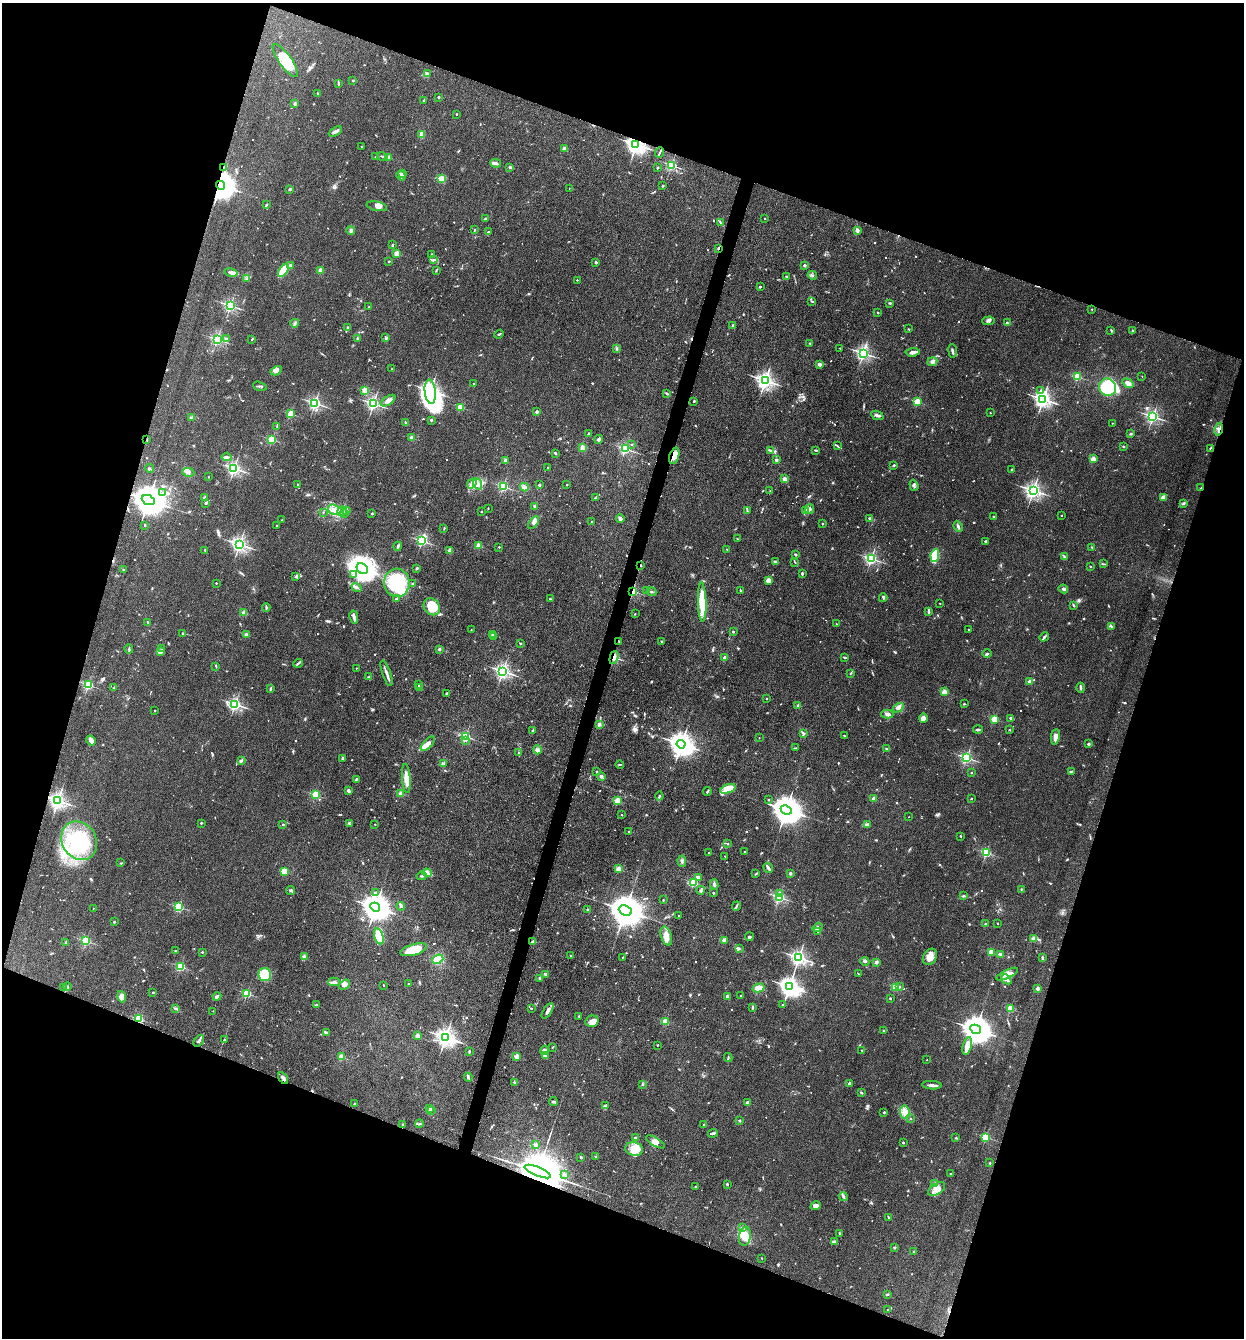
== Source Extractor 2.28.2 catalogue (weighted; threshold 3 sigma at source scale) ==
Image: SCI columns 261-5226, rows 2-5342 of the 5357 x 5342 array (HDU 1 of 3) = the unmasked area's bounding box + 8 px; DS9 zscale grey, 4 x 4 block average (1 PNG px = mean of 4 x 4 image px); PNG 1246 x 1340 px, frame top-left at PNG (2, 3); each listed source drawn as its Kron ellipse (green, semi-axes under 4 px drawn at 4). Shown black and unused: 39% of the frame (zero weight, under 3 of 4 exposures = <1% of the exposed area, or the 3 px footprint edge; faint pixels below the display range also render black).
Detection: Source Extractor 2.28.2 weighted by HDU 2 'WHT'. Background 0.132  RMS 0.0068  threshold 0.0305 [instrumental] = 3 sigma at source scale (4.5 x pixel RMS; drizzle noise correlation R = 1.50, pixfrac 1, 0.05/0.05 arcsec/px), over >= 5 px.
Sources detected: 1024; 9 too faint to see at this stretch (4 x 4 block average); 4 inside a brighter object's white glare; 6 cosmic-ray / hot-pixel residue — neither listed nor drawn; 26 coinciding with a brighter row at this scale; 51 inside a brighter listed object's ellipse — not listed separately; of the other 928, all 500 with FLUX_AUTO >= 2.75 (the completeness limit of this list) listed and drawn (428 fainter detections not listed), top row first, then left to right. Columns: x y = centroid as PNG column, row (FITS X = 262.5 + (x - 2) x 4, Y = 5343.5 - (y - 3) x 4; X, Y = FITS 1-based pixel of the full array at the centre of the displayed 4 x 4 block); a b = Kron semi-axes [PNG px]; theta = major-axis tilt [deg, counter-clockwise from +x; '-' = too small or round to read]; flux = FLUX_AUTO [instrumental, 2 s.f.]
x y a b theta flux
285 61 20 6 -54 130
427 74 3 2 - 9
353 80 2 2 - 12
338 83 4 2 - 4.2
318 93 2 2 - 7.5
438 97 2 2 - 16
423 100 2 2 - 3.1
295 104 3 2 - 8.7
456 114 2 2 - 4.7
335 132 7 2 29 15
422 134 4 3 - 31
636 144 3 2 - 2600
361 147 2 2 - 3.5
564 148 2 2 - 45
660 152 5 2 - 4.5
382 156 5 2 - 5
375 157 2 2 - 4.5
388 157 2 2 - 77
496 163 5 3 - 13
671 165 2 2 - 580
224 167 3 2 - 3.7
510 167 2 2 - 26
658 167 3 2 - 3
402 174 3 2 - 4.5
401 175 5 2 - 7.2
441 179 4 2 - 6.4
220 185 5 4 - 7500
663 186 3 2 - 3.7
569 188 2 2 - 2.9
290 189 2 2 - 27
266 205 2 2 - 6.3
377 206 10 4 -12 23
486 219 4 2 - 6.9
764 219 2 2 - 6.2
720 222 3 2 - 3.6
474 230 2 2 - 3.6
857 230 2 2 - 70
351 231 4 3 - 6.6
488 232 3 2 - 2.9
392 245 3 2 - 5.7
718 248 2 2 - 35
396 254 2 2 - 120
431 254 3 2 - 3.2
433 260 3 2 - 5.1
389 261 3 2 - 3.8
596 262 2 2 - 23
290 265 2 2 - 14
804 266 2 2 - 35
283 270 7 3 54 100
436 270 3 2 - 3.1
320 271 2 2 - 110
231 272 7 4 -12 16
812 275 4 2 - 6.3
786 276 2 2 - 5.1
247 279 3 2 - 3.3
577 280 2 2 - 6.5
760 287 2 2 - 12
812 301 2 2 - 3.1
890 303 3 2 - 4.4
230 306 2 2 - 780
369 307 2 2 - 3
1092 309 2 2 - 3.6
878 312 2 2 - 4.3
988 321 6 3 3 9.2
295 323 4 2 - 6.9
1007 323 2 2 - 16
733 325 2 2 - 7.9
347 327 2 2 - 5.5
909 329 2 2 - 2.9
1111 330 3 2 - 3.1
1133 330 3 2 - 3.4
499 334 5 2 - 4.5
226 338 3 2 - 3.1
357 338 2 2 - 4.5
386 338 3 3 - 5.8
217 339 2 2 - 650
252 339 3 2 - 4.1
810 343 2 2 - 2.9
617 348 2 2 - 2.8
840 348 2 2 - 5
953 351 7 2 -83 7.3
913 352 7 3 5 18
863 353 2 2 - 1100
932 362 5 3 - 11
819 364 4 2 - 19
392 369 2 2 - 8.5
276 371 6 3 30 15
1142 376 2 2 - 2.9
1077 377 2 2 - 300
765 380 3 2 - 1900
474 383 2 2 - 3.1
1128 383 6 3 -36 18
260 386 7 2 -16 6.6
1107 387 9 8 - 250
365 390 2 2 - 160
1040 391 3 2 - 6.2
430 392 12 5 -83 2200
667 393 3 2 - 4.4
1043 399 3 2 - 1800
388 401 8 4 33 20
694 401 2 2 - 16
917 402 2 2 - 230
315 403 2 2 - 910
373 404 2 2 - 990
460 407 2 2 - 180
537 412 2 2 - 44
990 413 2 2 - 5.5
291 414 2 2 - 230
877 415 6 2 -24 14
1153 416 2 2 - 970
191 418 4 2 - 4.8
431 420 2 2 - 19
406 423 3 2 - 2.8
1112 423 2 2 - 3.2
277 426 3 2 - 3.6
1219 429 6 2 78 12
588 433 2 2 - 3.5
1131 434 2 2 - 8.4
411 438 2 2 - 52
599 439 4 2 - 11
147 440 3 2 - 3.1
272 440 2 2 - 350
631 445 2 2 - 6.2
837 446 3 2 - 3.8
1123 446 3 2 - 3.1
582 448 3 3 - 16
1210 448 4 2 - 3.2
625 449 2 2 - 610
815 450 3 2 - 3.8
771 451 4 2 - 5.9
555 453 3 2 - 5.7
674 456 8 5 73 28
227 457 5 2 - 8.5
1093 459 2 2 - 120
505 460 3 2 - 7.8
776 460 2 2 - 41
894 465 3 2 - 5
548 467 2 2 - 7.7
150 468 4 2 - 3.6
234 468 2 2 - 1100
1012 469 2 2 - 9.9
188 472 6 4 -7 14
208 477 2 2 - 5.2
785 479 4 4 - 14
297 484 2 2 - 3.5
472 484 5 2 - 9.5
477 484 6 4 -69 19
539 485 3 2 - 6.1
567 485 2 2 - 2.9
914 485 6 3 -71 9.4
503 486 2 2 - 530
524 487 4 3 - 17
1201 488 3 2 - 3.4
1033 490 3 2 - 1600
770 491 2 2 - 3
163 493 4 2 - 6.8
204 497 4 2 - 4.6
1163 497 2 2 - 110
595 498 3 2 - 2.9
148 500 7 4 -24 11000
206 503 3 2 - 5.2
1183 504 3 2 - 4.9
535 506 3 2 - 7.3
488 508 2 2 - 2.9
810 509 5 3 - 8.6
335 510 7 5 -17 26
342 511 5 2 - 7.2
347 511 3 2 - 4.4
481 511 2 2 - 8.1
747 511 3 2 - 3.5
805 511 2 2 - 56
323 512 2 2 - 3.1
344 513 4 2 - 6
372 513 2 2 - 14
1061 515 2 2 - 8
993 517 2 2 - 12
620 518 4 3 - 12
869 518 2 2 - 15
281 520 2 2 - 2.8
592 522 3 2 - 3.4
534 523 7 3 55 15
822 524 2 2 - 9.8
145 525 2 2 - 3.6
277 526 2 2 - 8.9
958 527 6 3 -66 8.9
444 529 3 2 - 3.1
737 539 4 2 - 4.4
422 541 2 2 - 560
985 541 2 2 - 21
239 544 3 2 - 1600
398 546 5 2 - 6.6
479 546 2 2 - 120
499 547 2 2 - 8.3
1092 547 2 2 - 3.5
727 549 2 2 - 5.6
205 550 2 2 - 3.9
450 551 3 2 - 19
795 554 2 2 - 23
935 556 6 4 80 140
1064 557 3 2 - 4.3
871 559 2 2 - 880
775 562 4 2 - 8.7
795 562 3 2 - 3.3
1103 564 3 2 - 3.1
640 566 2 2 - 23
1090 566 2 2 - 7.8
417 568 4 2 - 5.3
362 569 6 5 - 3000
124 570 3 2 - 5
802 573 3 2 - 7.2
354 574 3 2 - 5.6
296 577 3 2 - 5.4
768 581 3 3 - 21
216 583 2 2 - 8.1
397 583 14 13 - 340
413 584 2 2 - 6.3
356 588 5 2 - 7.3
1063 589 5 3 - 9.1
647 590 2 2 - 13
740 590 2 2 - 3.8
633 591 2 2 - 480
651 592 5 2 - 5.1
883 598 4 2 - 6
396 599 2 2 - 15
550 599 2 2 - 9.9
702 602 20 4 -88 150
940 603 2 2 - 6.1
1073 605 3 2 - 5.5
432 607 9 7 -48 110
266 608 4 2 - 5.2
928 611 4 2 - 9.1
244 613 2 2 - 93
635 614 2 2 - 2.9
354 617 6 3 -80 15
148 622 3 2 - 3.7
836 624 2 2 - 3.6
1112 627 4 2 - 4.9
471 630 2 2 - 3.8
969 630 2 2 - 5.3
733 632 2 2 - 13
182 633 2 2 - 11
246 635 2 2 - 62
493 635 2 2 - 47
494 637 2 2 - 6.9
1044 637 5 2 - 7.1
619 641 2 2 - 3.4
661 641 2 2 - 6.3
521 643 3 2 - 4.2
162 648 2 2 - 3.4
129 649 4 2 - 4.4
439 649 2 2 - 33
161 652 2 2 - 2.9
987 654 4 2 - 5.5
614 657 7 3 74 22
725 657 2 2 - 56
844 657 4 2 - 4.5
298 663 5 2 - 7.2
216 666 3 2 - 3.3
356 668 2 2 - 4.7
503 671 2 2 - 1300
386 673 13 2 -71 21
851 673 4 2 - 3.8
368 677 3 2 - 3.3
1029 682 2 2 - 51
88 685 2 2 - 500
419 685 2 2 - 3.2
419 687 2 2 - 4.8
114 688 4 2 - 7
1081 688 5 2 - 7.3
270 689 4 2 - 5.8
944 692 2 2 - 140
447 693 3 2 - 4.4
766 699 2 2 - 5.4
235 704 2 2 - 920
964 704 3 2 - 3.3
798 706 2 2 - 40
898 708 6 3 32 12
154 711 2 2 - 8.2
887 714 6 3 0 12
923 718 5 4 - 20
994 719 2 2 - 240
1011 719 4 2 - 10
599 724 3 3 - 8.7
978 729 5 2 - 6.9
1010 730 2 2 - 9.1
533 731 3 2 - 3.9
803 733 4 2 - 5.6
465 736 2 2 - 520
844 736 2 2 - 6.2
1055 737 8 3 81 26
759 738 2 2 - 3
91 740 5 3 - 35
466 740 2 2 - 3.8
428 744 9 3 48 24
681 744 4 3 - 4400
1088 744 2 2 - 32
795 748 3 2 - 3.4
887 748 3 2 - 3.9
537 750 4 4 - 14
519 753 4 2 - 3.8
343 758 2 2 - 46
966 758 2 2 - 740
241 761 4 2 - 5.6
444 763 4 2 - 4.9
620 764 4 2 - 4.4
1071 771 3 2 - 4.9
596 772 2 2 - 3.9
971 773 2 2 - 6
601 776 3 3 - 10
406 778 14 4 -85 49
356 779 2 2 - 5.2
728 789 8 4 20 94
348 791 2 2 - 43
707 792 4 2 - 5.6
401 794 2 2 - 120
315 795 2 2 - 330
659 796 4 2 - 6.2
874 798 2 2 - 57
971 799 2 2 - 3.1
769 800 2 2 - 3.8
58 801 3 2 - 1800
617 801 2 2 - 190
786 810 6 4 -25 8500
621 815 2 2 - 6
909 817 2 2 - 3.2
201 823 2 2 - 16
349 824 3 2 - 3.7
375 824 2 2 - 6.2
283 825 2 2 - 13
867 825 3 2 - 5
629 831 2 2 - 12
960 836 2 2 - 4.1
79 841 20 17 -58 280
728 843 2 2 - 2.8
745 852 2 2 - 8.5
986 852 2 2 - 450
709 853 3 2 - 3.5
725 856 2 2 - 4.8
682 861 6 3 -86 10
121 863 4 2 - 3.3
768 868 5 2 - 21
618 869 2 2 - 110
284 871 3 3 - 61
427 873 5 3 - 23
790 873 2 2 - 34
755 874 4 2 - 3.8
422 876 5 2 - 5.5
698 877 2 2 - 21
693 883 2 2 - 350
714 884 5 2 - 7.4
1021 889 2 2 - 2.9
701 890 4 3 - 8.9
290 891 4 2 - 5.2
375 893 2 2 - 13
713 893 2 2 - 13
780 894 2 2 - 48
963 896 2 2 - 5.9
779 897 2 2 - 640
663 900 2 2 - 3
401 906 4 3 - 6.9
736 906 5 2 - 4.9
179 907 2 2 - 400
375 907 5 4 - 6700
93 908 2 2 - 2.9
587 910 2 2 - 20
625 911 7 5 -25 13000
678 916 2 2 - 5.4
114 922 2 2 - 9.2
998 923 2 2 - 4.3
986 924 2 2 - 8.2
818 927 5 3 - 7.1
818 931 3 2 - 5.6
379 936 8 4 -73 110
666 936 10 5 -73 36
749 937 4 3 - 6.5
1033 938 2 2 - 69
724 940 2 2 - 92
86 941 2 2 - 440
66 942 2 2 - 37
533 942 2 2 - 59
739 949 3 2 - 5.4
414 950 14 5 16 95
176 951 3 2 - 3.3
202 952 2 2 - 11
991 952 2 2 - 180
1000 954 3 2 - 8.2
570 956 2 2 - 3.3
304 957 4 3 - 7.4
623 957 3 2 - 2.9
930 957 9 6 57 32
1042 957 4 2 - 5
799 958 2 2 - 1500
438 959 5 3 - 120
865 961 4 2 - 5.1
876 962 2 2 - 54
180 967 2 2 - 340
545 974 2 2 - 42
859 974 3 2 - 3.2
1007 974 12 3 25 25
265 975 6 6 - 98
539 978 2 2 - 19
1006 979 6 3 -42 10
334 982 6 3 3 12
408 984 2 2 - 7.1
345 985 6 4 37 17
383 985 2 2 - 8.2
67 986 4 2 - 4.2
789 986 3 3 - 2700
895 987 2 2 - 220
899 987 2 2 - 11
64 988 2 2 - 15
759 988 6 4 15 28
1038 988 2 2 - 51
153 992 2 2 - 3.9
247 993 2 2 - 380
740 995 2 2 - 3.7
217 996 4 3 - 8.6
727 996 2 2 - 43
122 997 6 4 -76 26
890 999 2 2 - 5.4
317 1005 3 2 - 4.1
782 1005 2 2 - 9.7
752 1007 3 2 - 5
175 1008 3 2 - 7
531 1008 2 2 - 11
1010 1009 2 2 - 210
213 1011 2 2 - 2.8
548 1011 9 2 58 19
579 1016 2 2 - 11
138 1019 2 2 - 370
592 1021 6 5 - 19
665 1021 2 2 - 170
976 1029 5 4 - 7700
884 1031 2 2 - 12
326 1033 3 2 - 3.3
417 1036 2 2 - 88
446 1037 3 3 - 2600
224 1040 3 2 - 3
199 1041 7 3 52 10
657 1045 2 2 - 2.9
967 1046 9 4 76 58
553 1047 3 2 - 3.3
544 1050 4 3 - 9.7
862 1051 4 2 - 3.3
469 1052 3 2 - 6.9
545 1056 4 3 - 23
341 1057 2 2 - 140
517 1057 2 2 - 120
728 1058 4 2 - 4.5
927 1060 2 2 - 3.3
468 1077 4 3 - 5.7
283 1078 6 3 -57 9.9
514 1082 2 2 - 15
849 1083 2 2 - 22
642 1084 3 2 - 3.3
932 1085 9 2 -3 16
861 1093 4 2 - 2.8
553 1101 4 3 - 7.2
747 1103 2 2 - 55
354 1104 2 2 - 15
606 1105 3 2 - 4.6
430 1109 2 2 - 47
431 1111 2 2 - 3.6
884 1112 2 2 - 15
905 1112 6 5 - 24
911 1119 2 2 - 3.8
739 1121 2 2 - 23
403 1124 2 2 - 2.8
419 1124 4 2 - 5
704 1124 2 2 - 3.3
713 1133 5 2 - 5.7
986 1137 2 2 - 320
635 1138 4 2 - 3.6
956 1138 2 2 - 6.4
655 1142 10 4 -30 20
903 1143 2 2 - 11
536 1145 3 3 - 8.4
634 1149 9 6 -12 41
581 1157 3 2 - 6.5
595 1157 2 2 - 5.4
990 1163 2 2 - 3.2
538 1172 14 4 -22 39000
951 1173 2 2 - 4.2
565 1174 3 2 - 3.9
934 1183 2 2 - 3
727 1184 2 2 - 14
695 1187 2 2 - 3.1
937 1189 10 5 35 28
843 1197 5 2 - 6.8
816 1206 5 4 - 15
888 1217 2 2 - 3.4
743 1227 2 2 - 3.4
840 1233 3 2 - 3.9
745 1236 9 6 80 45
834 1242 4 2 - 8.3
894 1248 2 2 - 21
914 1252 2 2 - 27
761 1258 2 2 - 5.4
887 1294 3 2 - 4.6
888 1310 2 2 - 9.6
Overlapping masked pixels (flux is a lower limit): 17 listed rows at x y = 636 144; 224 167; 220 185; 718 248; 1219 429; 147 440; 674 456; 1201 488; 148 500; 640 566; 633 591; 619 641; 614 657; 58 801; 138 1019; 283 1078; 538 1172
Diffuse or blended objects may show on this block-average render without a row.